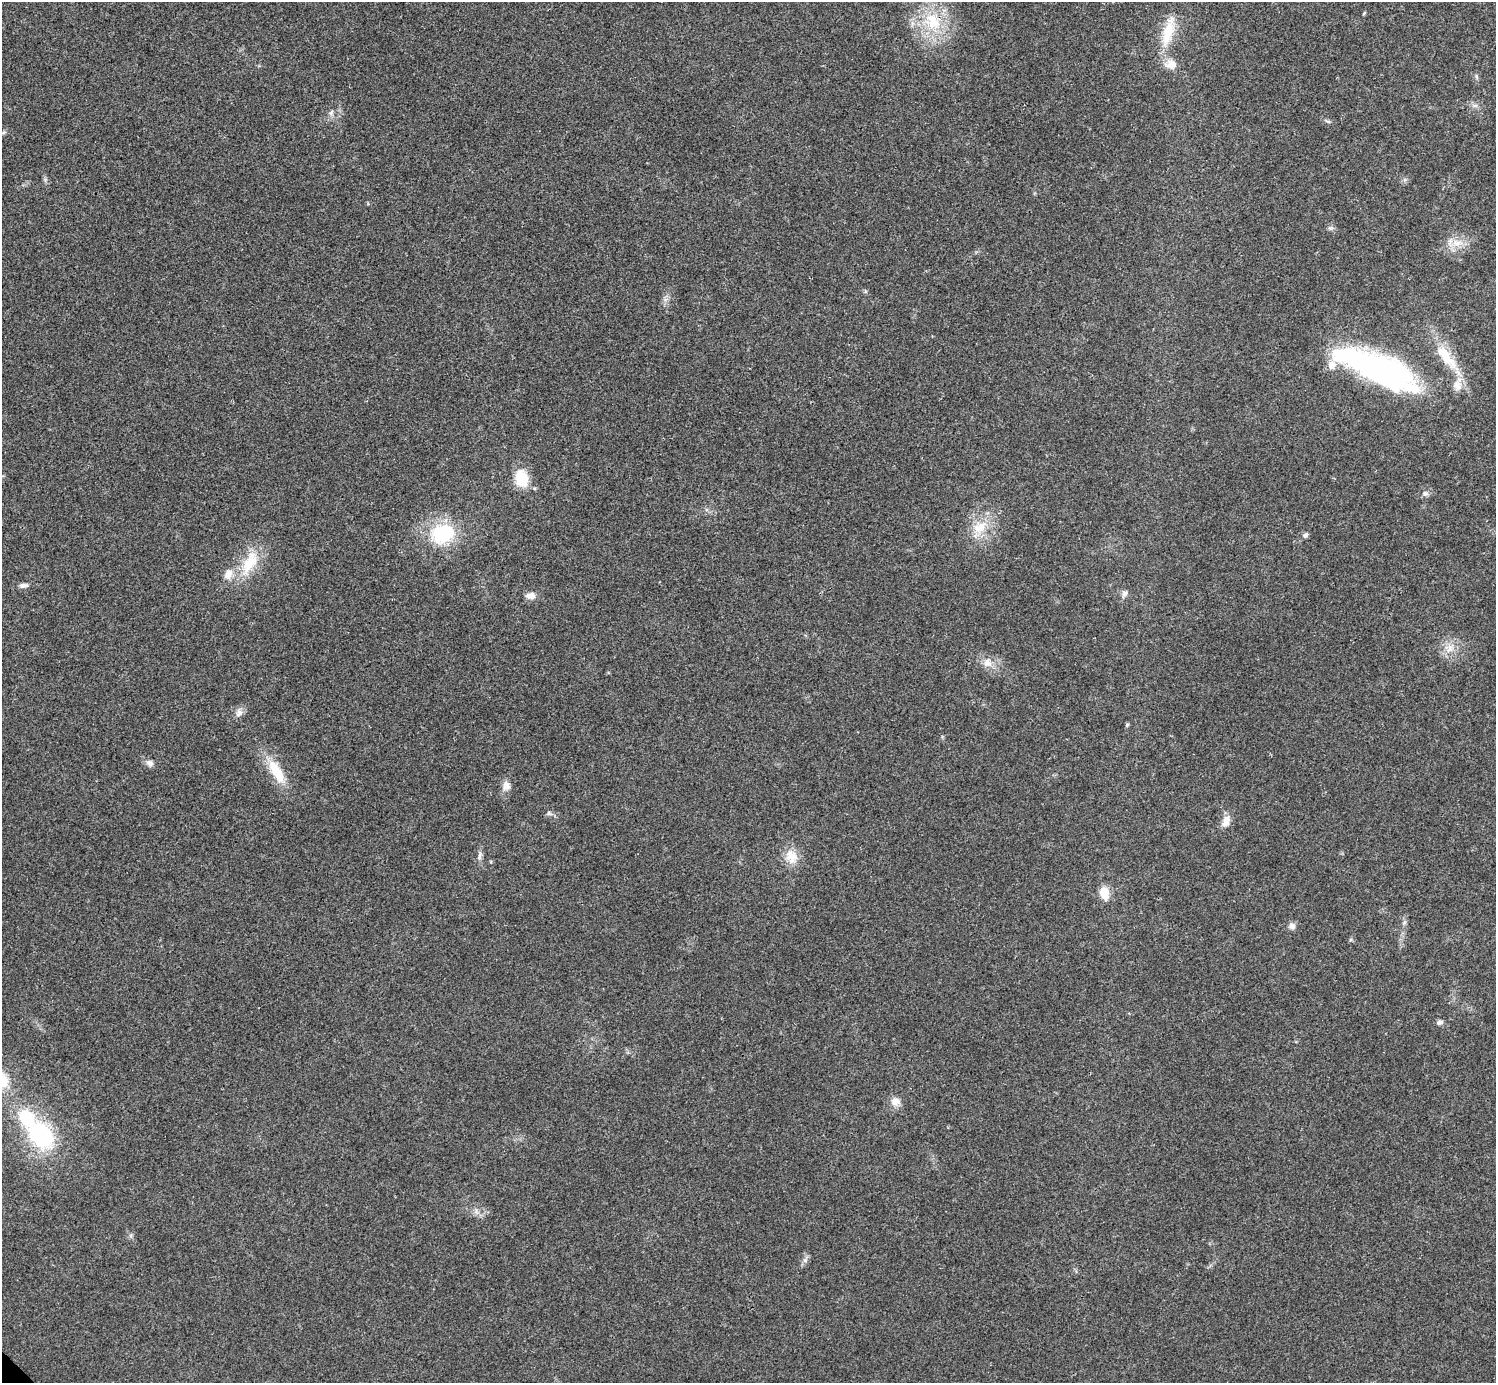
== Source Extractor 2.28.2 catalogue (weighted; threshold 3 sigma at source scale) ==
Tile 10 of 4 x 4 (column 2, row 3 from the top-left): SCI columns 1498-2991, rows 1541-2921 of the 5985 x 5985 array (HDU 1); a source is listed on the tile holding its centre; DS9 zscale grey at full resolution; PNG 1498 x 1385 px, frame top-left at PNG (2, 2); no overlay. Shown black and unused: <1% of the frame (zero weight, under 3 of 4 exposures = <1% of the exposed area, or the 3 px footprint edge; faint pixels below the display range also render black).
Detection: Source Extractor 2.28.2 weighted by HDU 2 'WHT'; one run over the whole footprint, this tile lists its part. Background 0.0215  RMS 0.0043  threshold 0.0192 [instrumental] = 3 sigma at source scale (4.5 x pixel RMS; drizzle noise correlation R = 1.50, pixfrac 1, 0.05/0.05 arcsec/px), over >= 5 px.
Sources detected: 46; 6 inside a brighter listed object's ellipse — not listed separately; the other 40 listed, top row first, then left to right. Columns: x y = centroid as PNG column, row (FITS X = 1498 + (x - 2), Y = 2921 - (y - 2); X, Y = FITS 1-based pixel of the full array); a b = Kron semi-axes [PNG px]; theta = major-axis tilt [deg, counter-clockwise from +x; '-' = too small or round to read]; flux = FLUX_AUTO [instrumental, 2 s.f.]
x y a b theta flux
1364 13 6 3 71 0.42
933 22 29 21 -53 21
1168 30 22 17 43 9.3
1171 64 16 13 -5 4.6
1476 76 8 3 -71 0.67
1475 105 7 4 0 1
331 112 8 6 86 1.2
1328 121 7 4 -18 0.69
1457 243 15 9 -1 4.8
865 291 6 4 -71 0.55
1446 357 42 14 -51 15
1379 369 83 24 -23 140
521 478 16 12 -79 14
1425 493 9 5 -18 1.1
980 527 22 15 27 9.9
443 534 30 24 18 27
1306 535 7 6 - 1.1
250 561 32 18 55 15
23 585 13 5 2 1.5
1125 593 11 7 61 1.8
531 596 12 8 3 2.8
1450 648 14 8 70 3.7
987 663 12 11 - 3.9
239 713 11 9 64 2.2
1127 725 5 4 - 0.64
150 763 9 7 -37 2
276 771 33 12 -60 13
506 786 12 10 79 3
549 813 7 4 89 0.7
1226 821 16 9 69 3.9
479 856 13 5 78 1.6
791 857 21 17 -73 6.9
1104 893 16 11 -78 5.8
1292 926 8 8 - 2
1440 1022 8 6 17 1.3
2 1080 21 14 -65 10
895 1101 13 12 - 3.4
41 1135 29 20 -49 44
476 1211 7 6 - 1.3
805 1260 7 7 - 1.3
Isophote crosses this tile's border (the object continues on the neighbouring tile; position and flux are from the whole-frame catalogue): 1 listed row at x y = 2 1080
Unlisted compact peaks at least as high as the median listed source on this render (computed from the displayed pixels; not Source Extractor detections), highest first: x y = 1330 228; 131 1236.